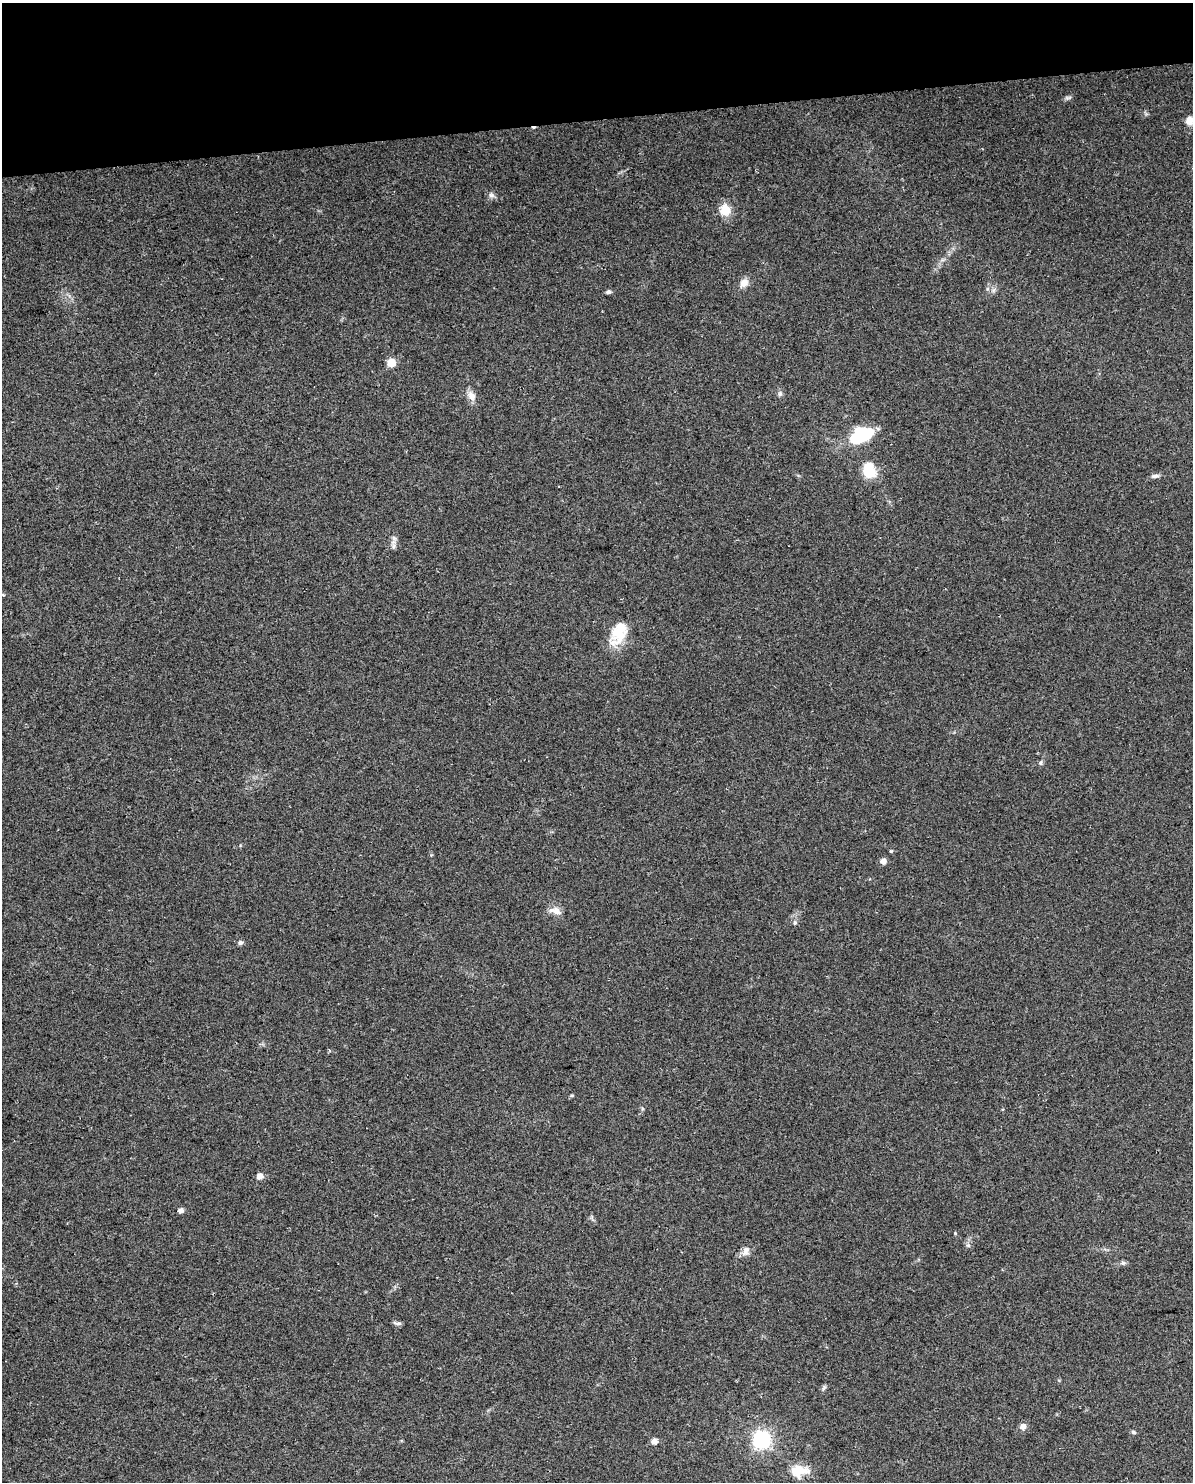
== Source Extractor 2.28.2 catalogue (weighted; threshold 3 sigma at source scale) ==
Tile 3 of 4 x 3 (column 3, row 1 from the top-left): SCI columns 2415-3605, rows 3030-4509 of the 4828 x 4534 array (HDU 1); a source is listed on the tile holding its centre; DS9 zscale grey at full resolution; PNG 1195 x 1484 px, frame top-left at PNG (2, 3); no overlay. Shown black and unused: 8% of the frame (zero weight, under 2 of 3 exposures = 2% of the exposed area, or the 3 px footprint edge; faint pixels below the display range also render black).
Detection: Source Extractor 2.28.2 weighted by HDU 2 'WHT'; one run over the whole footprint, this tile lists its part. Background 0.0735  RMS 0.009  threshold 0.0404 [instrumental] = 3 sigma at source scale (4.5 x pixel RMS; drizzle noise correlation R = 1.50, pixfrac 1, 0.0396/0.0396 arcsec/px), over >= 5 px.
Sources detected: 38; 2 inside a brighter object's white glare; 1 cosmic-ray / hot-pixel residue — not listed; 1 inside a brighter listed object's ellipse — not listed separately; the other 34 listed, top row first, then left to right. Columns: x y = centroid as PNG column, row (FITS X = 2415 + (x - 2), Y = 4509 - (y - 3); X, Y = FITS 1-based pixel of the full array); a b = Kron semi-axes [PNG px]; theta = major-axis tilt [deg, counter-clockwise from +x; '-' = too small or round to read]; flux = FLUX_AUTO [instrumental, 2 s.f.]
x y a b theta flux
1068 98 9 4 10 1.7
1190 120 13 9 -2 8.1
491 195 8 6 -15 2.7
725 210 12 11 - 15
744 283 11 9 46 6.5
609 292 7 5 0 2
391 362 5 5 - 20
780 394 7 5 70 1.9
472 396 15 9 -65 6.1
858 439 16 11 6 30
869 470 21 15 -70 20
1155 476 11 5 8 2.6
394 538 8 5 -45 2
3 595 3 3 - 1.3
619 634 27 19 60 25
1041 763 7 4 82 1.4
891 851 5 3 - 1
883 861 7 7 - 4
555 911 19 9 -15 6.5
795 922 6 5 - 1.8
240 943 5 5 - 2.9
260 1176 5 5 - 7.3
181 1210 4 4 - 5.2
955 1233 4 3 - 0.76
968 1245 6 5 - 1.6
745 1252 11 8 24 4.5
1123 1263 7 5 -20 1.9
397 1323 10 4 -8 2.1
824 1387 8 4 59 1.6
1023 1426 8 7 - 4.6
1134 1432 5 5 - 1.8
761 1440 7 6 - 300
655 1441 5 5 - 5.9
799 1471 23 15 2 16
Isophote crosses this tile's border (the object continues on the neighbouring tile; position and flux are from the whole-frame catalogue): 1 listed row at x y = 1190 120